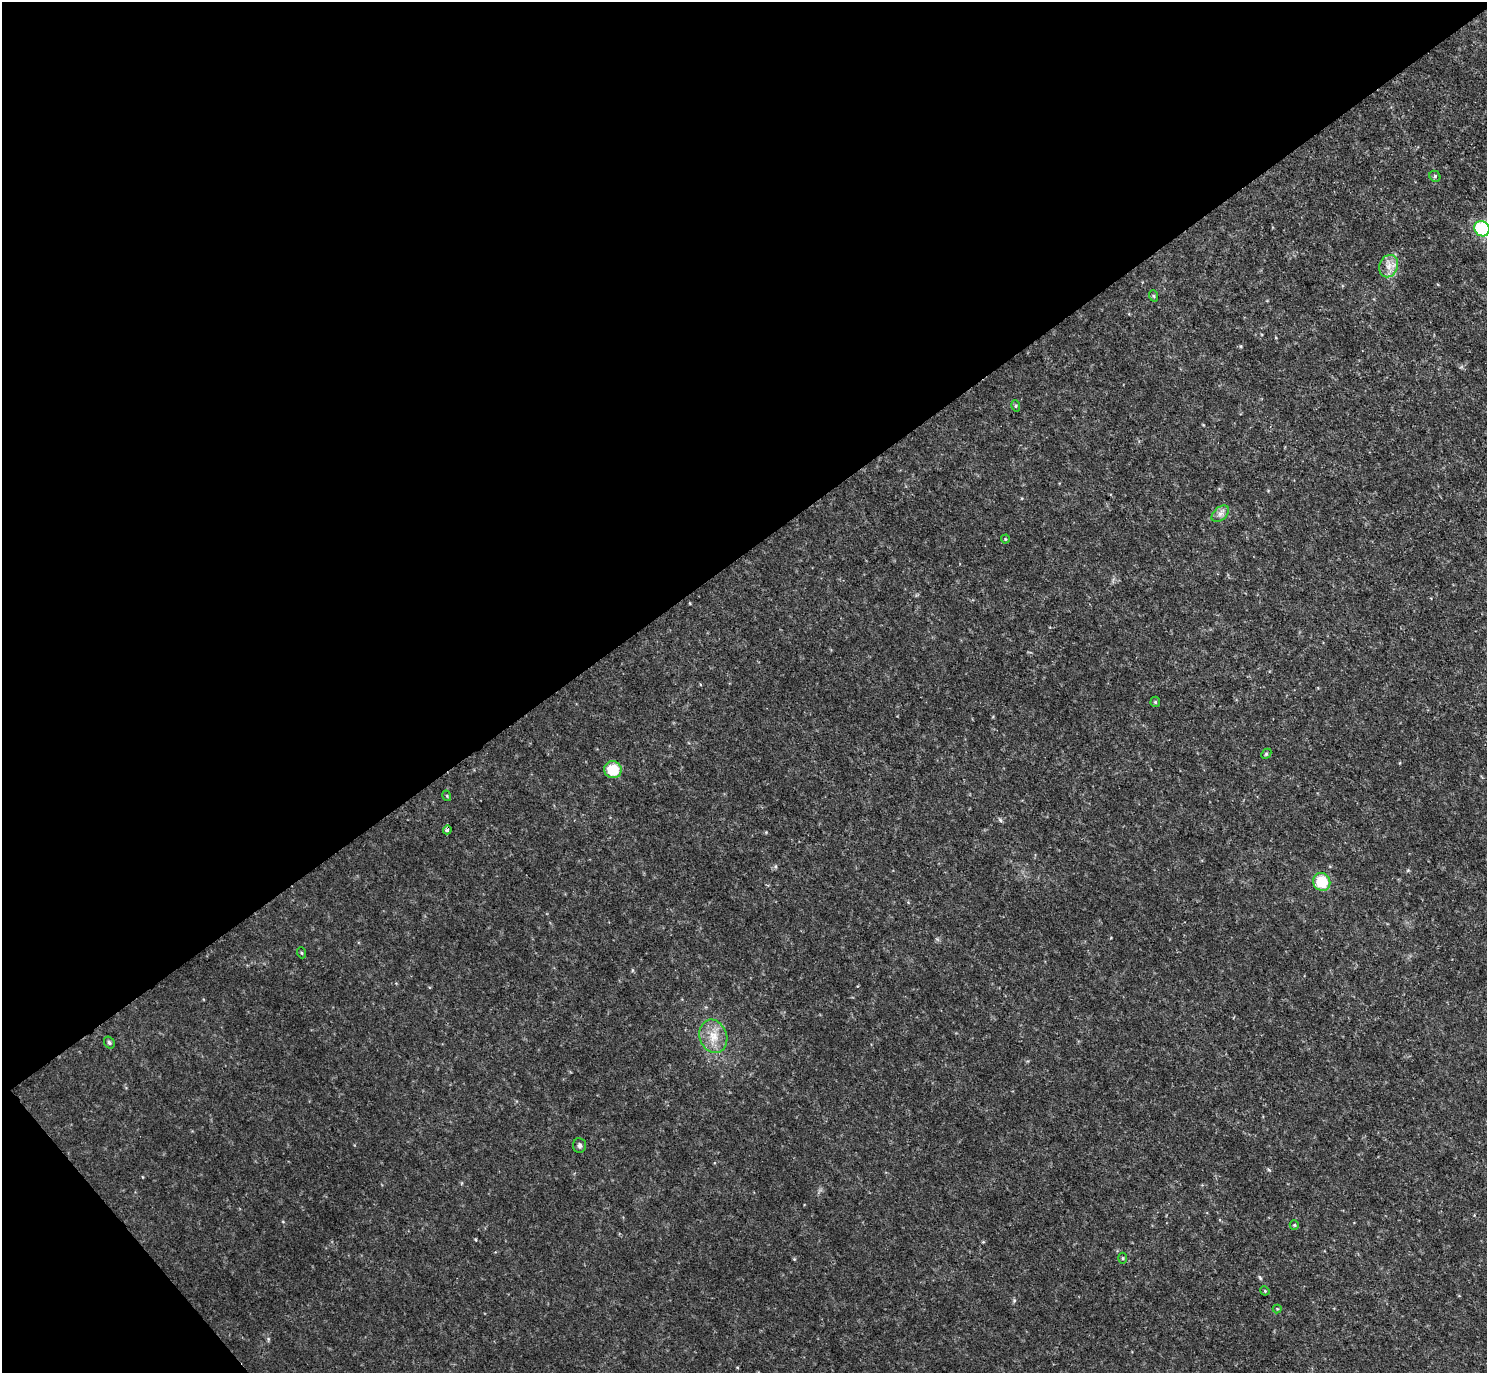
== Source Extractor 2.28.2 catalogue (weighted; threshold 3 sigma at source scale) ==
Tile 5 of 4 x 4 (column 1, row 2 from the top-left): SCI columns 3-1487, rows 3039-4409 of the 5943 x 5938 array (HDU 1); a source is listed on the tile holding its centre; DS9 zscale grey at full resolution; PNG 1489 x 1375 px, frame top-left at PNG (2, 2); each listed source drawn as its Kron ellipse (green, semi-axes under 4 px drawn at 4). Shown black and unused: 42% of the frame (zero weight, under 2 of 3 exposures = <1% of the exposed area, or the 3 px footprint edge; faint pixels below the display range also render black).
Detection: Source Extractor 2.28.2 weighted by HDU 2 'WHT'; one run over the whole footprint, this tile lists its part. Background 0.0475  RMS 0.0074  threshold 0.0333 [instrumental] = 3 sigma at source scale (4.5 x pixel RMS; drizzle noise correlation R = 1.50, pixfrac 1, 0.05/0.05 arcsec/px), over >= 5 px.
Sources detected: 21; all 21 listed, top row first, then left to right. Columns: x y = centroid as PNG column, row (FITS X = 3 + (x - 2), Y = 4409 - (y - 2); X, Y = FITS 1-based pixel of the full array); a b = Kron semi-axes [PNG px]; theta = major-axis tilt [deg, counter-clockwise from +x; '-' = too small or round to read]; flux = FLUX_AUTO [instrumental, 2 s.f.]
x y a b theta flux
1435 176 6 5 - 1.2
1482 229 8 7 - 58
1389 266 11 9 66 5.8
1154 296 6 3 -70 0.89
1016 406 6 3 -73 0.92
1220 514 10 6 40 3.1
1005 539 4 4 - 0.65
1155 702 5 5 - 1.1
1266 754 6 4 45 0.96
613 770 9 8 - 19
447 796 5 3 - 0.62
447 830 4 4 - 1.5
1322 882 9 8 - 23
302 953 5 3 - 0.66
713 1036 17 13 -71 11
109 1042 6 5 - 1.4
579 1145 7 6 - 1.8
1294 1225 5 4 - 0.9
1123 1258 5 3 - 0.73
1265 1291 5 3 - 0.62
1277 1309 4 4 - 0.72
Isophote crosses this tile's border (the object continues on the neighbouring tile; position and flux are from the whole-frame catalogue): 1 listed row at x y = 1482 229